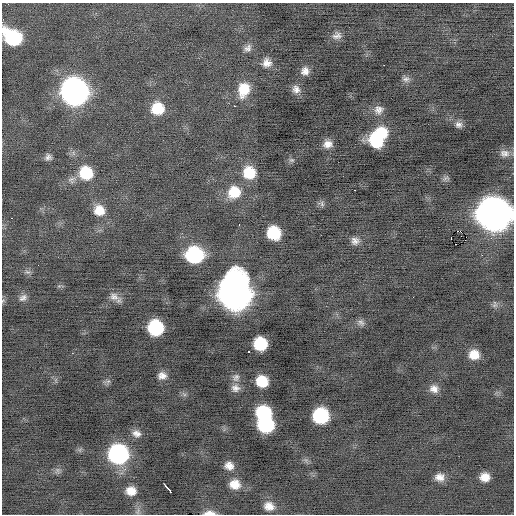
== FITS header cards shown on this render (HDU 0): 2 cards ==
NAXIS1  =                  512 / Axis length
NAXIS2  =                  512 / Axis length

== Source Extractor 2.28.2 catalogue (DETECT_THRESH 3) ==
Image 512 x 512 px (HDU 0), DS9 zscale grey, 1 PNG px = 1 image px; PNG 516 x 516 px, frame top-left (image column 1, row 512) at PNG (2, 3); no overlay
Background -0.223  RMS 0.85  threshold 2.56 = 3 sigma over >= 5 px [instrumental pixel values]
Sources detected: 67; all 67 listed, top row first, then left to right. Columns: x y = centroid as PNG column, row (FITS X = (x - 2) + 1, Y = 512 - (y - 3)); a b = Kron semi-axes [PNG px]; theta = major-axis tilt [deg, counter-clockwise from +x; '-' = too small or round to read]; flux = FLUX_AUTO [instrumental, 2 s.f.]
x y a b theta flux
337 36 12 9 17 310
13 37 17 12 -36 4200
248 48 11 8 51 280
267 63 11 11 - 460
305 71 10 9 - 390
406 79 10 8 -4 230
296 89 11 9 -69 370
244 90 17 12 76 1300
74 92 15 15 - 32000
234 106 2 2 - 320
158 108 12 12 - 1600
379 110 13 11 31 400
458 125 9 9 - 270
381 133 15 14 - 2100
376 142 15 9 -36 1800
328 144 10 9 - 450
505 153 14 10 -2 380
48 157 7 7 - 220
291 160 8 6 -14 130
86 173 14 13 - 1900
249 173 13 12 - 1600
71 180 12 9 41 320
354 190 3 2 - 310
234 192 15 14 - 1400
322 204 9 5 -73 140
99 210 12 12 - 860
494 214 17 16 - 79000
11 218 3 2 - 150
239 225 3 2 - 71
458 231 3 2 - 800
274 233 11 10 - 2400
451 238 4 2 - 770
355 241 10 9 - 320
455 244 2 2 - 190
195 255 13 12 - 6100
482 255 2 2 - 120
27 272 8 6 -19 160
235 294 20 17 90 64000
114 297 15 10 -22 420
23 298 11 8 35 260
3 300 6 4 20 72
495 304 10 7 88 170
361 323 10 8 -40 210
156 328 12 11 - 4000
260 344 11 10 - 2500
474 354 10 10 - 820
162 376 11 9 2 390
236 377 11 10 - 290
108 381 6 6 - 140
262 381 10 9 - 1500
235 388 11 10 - 350
434 389 11 10 - 410
184 394 7 4 -19 110
264 413 12 10 -18 3400
320 416 12 11 - 4200
266 425 12 11 - 4400
136 433 11 9 -25 340
118 454 14 13 - 9800
229 466 10 9 - 440
58 470 9 4 -81 140
439 477 11 9 0 450
485 477 9 8 - 610
235 484 12 11 - 710
168 488 10 3 -50 880
131 491 10 8 -8 660
269 506 12 10 -18 550
209 513 13 5 0 370
At the frame edge (FLAGS 8, measured only in part): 4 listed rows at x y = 13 37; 494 214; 3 300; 209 513